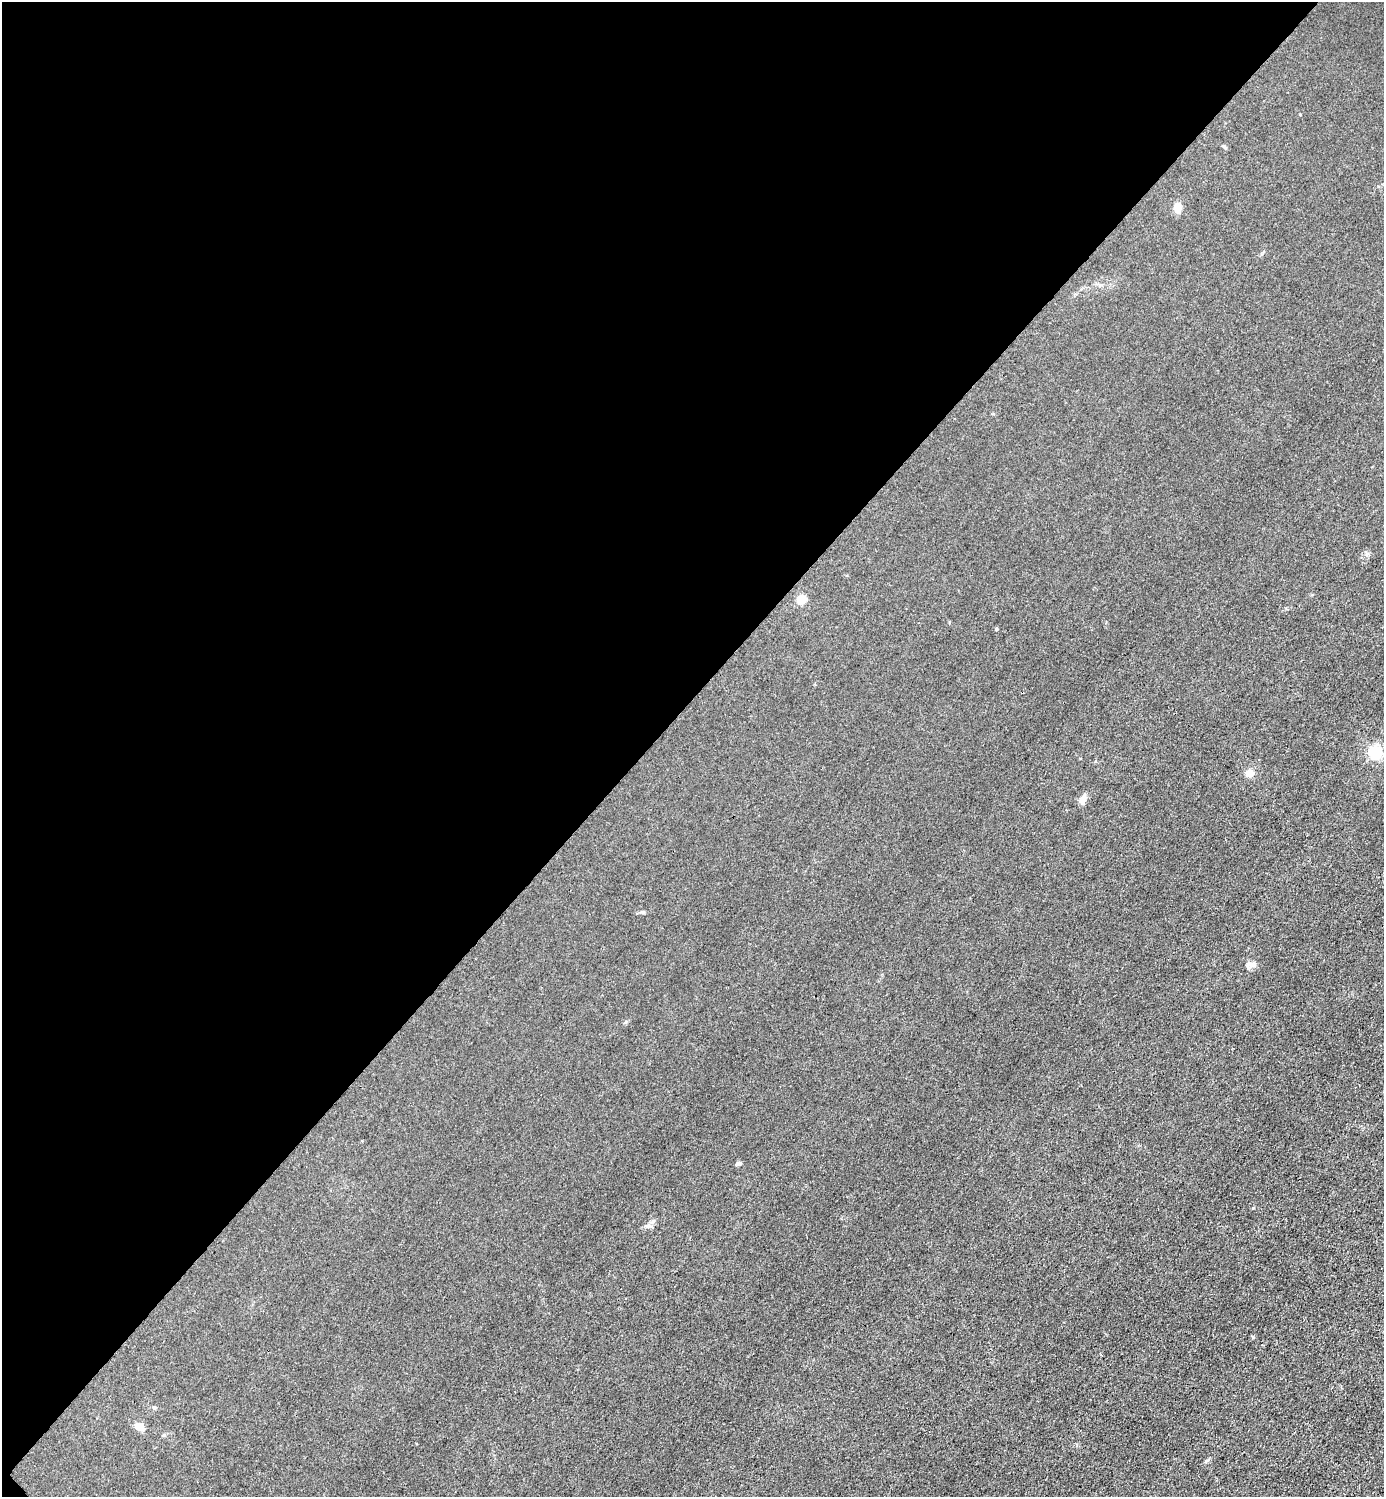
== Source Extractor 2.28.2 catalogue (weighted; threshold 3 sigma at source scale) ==
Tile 5 of 4 x 4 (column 1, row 2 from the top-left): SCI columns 301-1682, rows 2993-4487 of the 5985 x 5985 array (HDU 1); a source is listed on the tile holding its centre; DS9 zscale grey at full resolution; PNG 1386 x 1499 px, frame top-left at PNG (2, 2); no overlay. Shown black and unused: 47% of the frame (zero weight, under 3 of 4 exposures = <1% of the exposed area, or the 3 px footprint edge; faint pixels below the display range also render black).
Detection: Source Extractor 2.28.2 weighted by HDU 2 'WHT'; one run over the whole footprint, this tile lists its part. Background 0.0213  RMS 0.0062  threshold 0.0279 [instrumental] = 3 sigma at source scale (4.5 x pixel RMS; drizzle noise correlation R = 1.50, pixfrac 1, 0.05/0.05 arcsec/px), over >= 5 px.
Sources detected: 12; all 12 listed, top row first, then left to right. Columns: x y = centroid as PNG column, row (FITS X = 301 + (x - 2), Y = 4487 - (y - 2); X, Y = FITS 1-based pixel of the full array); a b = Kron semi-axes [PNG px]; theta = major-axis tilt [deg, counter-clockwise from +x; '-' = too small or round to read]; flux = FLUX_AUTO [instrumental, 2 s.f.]
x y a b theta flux
1223 146 6 4 -36 0.81
1177 208 12 8 -77 5.5
801 600 5 5 - 31
996 629 4 3 - 0.84
1375 752 5 5 - 99
1250 773 10 8 21 3.7
1083 799 11 7 61 3.8
1251 965 13 8 11 3
738 1164 6 4 10 1.6
653 1221 7 4 45 1.2
154 1407 5 5 - 0.95
139 1426 9 7 -26 6
Unlisted compact peaks at least as high as the median listed source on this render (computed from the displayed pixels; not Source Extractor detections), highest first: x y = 1253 1208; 1253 1337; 643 912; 1206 1461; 626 1022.